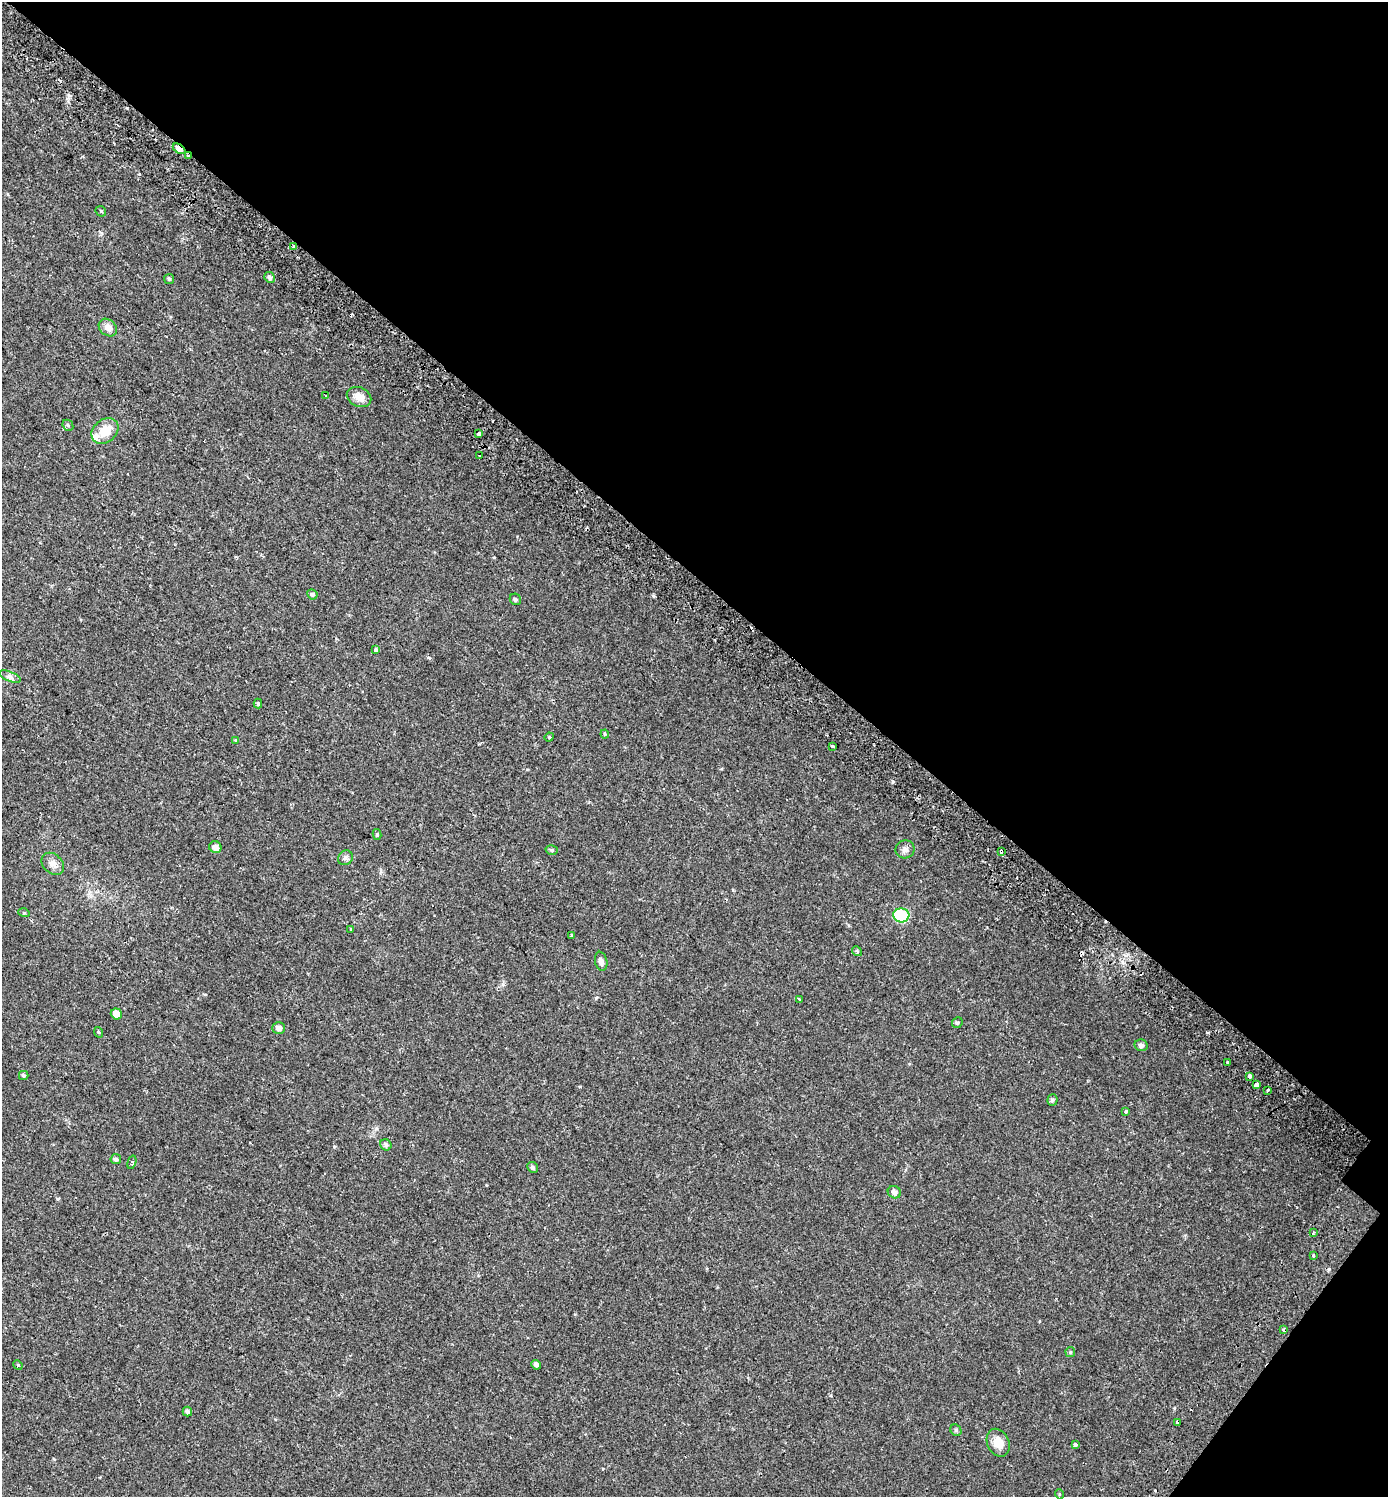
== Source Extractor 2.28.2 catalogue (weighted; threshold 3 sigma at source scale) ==
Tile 8 of 4 x 4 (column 4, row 2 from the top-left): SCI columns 4501-5886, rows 3062-4556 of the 6167 x 6134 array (HDU 1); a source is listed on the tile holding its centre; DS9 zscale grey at full resolution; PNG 1390 x 1499 px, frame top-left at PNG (2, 2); each listed source drawn as its Kron ellipse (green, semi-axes under 4 px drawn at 4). Shown black and unused: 40% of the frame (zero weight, under 2 of 3 exposures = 5% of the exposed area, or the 3 px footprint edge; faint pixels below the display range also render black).
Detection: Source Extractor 2.28.2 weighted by HDU 2 'WHT'; one run over the whole footprint, this tile lists its part. Background 0.0158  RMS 0.003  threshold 0.0134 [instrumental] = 3 sigma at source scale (4.5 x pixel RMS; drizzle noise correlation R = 1.50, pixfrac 1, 0.0396/0.0396 arcsec/px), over >= 5 px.
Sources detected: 72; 6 cosmic-ray / hot-pixel residue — neither listed nor drawn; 1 inside a brighter listed object's ellipse — not listed separately; the other 65 listed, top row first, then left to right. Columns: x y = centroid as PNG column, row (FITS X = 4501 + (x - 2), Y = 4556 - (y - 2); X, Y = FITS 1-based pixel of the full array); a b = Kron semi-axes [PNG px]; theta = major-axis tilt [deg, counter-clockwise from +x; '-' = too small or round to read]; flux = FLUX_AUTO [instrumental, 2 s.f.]
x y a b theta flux
179 149 7 4 -33 3.9
188 156 3 2 - 1.7
101 211 6 4 -46 0.36
294 246 4 3 - 1
269 277 5 5 - 0.71
169 279 5 5 - 0.46
108 328 10 8 -40 1.7
325 396 3 2 - 0.29
359 397 13 9 -25 2.5
68 425 6 5 - 0.47
105 431 15 11 40 4.9
479 434 3 3 - 25
479 456 3 2 - 0.47
312 594 5 4 - 0.49
515 599 6 5 - 0.57
375 650 3 3 - 1.5
10 677 11 5 -22 0.94
258 704 5 4 - 0.34
605 734 4 4 - 0.29
549 737 5 4 - 0.33
235 740 3 3 - 0.47
832 746 3 3 - 0.53
377 834 5 4 - 0.42
215 847 6 5 - 1.7
905 849 9 9 - 1.2
552 850 6 4 -17 0.54
1001 851 4 3 - 1.8
345 858 8 7 - 0.89
53 864 13 9 -43 1.9
24 913 6 3 -17 0.27
901 915 8 7 - 17
351 929 4 2 - 0.24
571 935 4 3 - 0.7
857 951 5 4 - 0.42
601 961 9 6 -77 0.98
799 1000 4 3 - 0.87
116 1014 6 5 - 2.3
957 1023 6 5 - 0.53
279 1028 6 5 - 1.3
98 1032 5 3 - 0.27
1141 1045 7 6 - 0.74
1228 1062 3 2 - 0.32
24 1075 5 4 - 0.46
1249 1076 3 3 - 2
1257 1085 4 4 - 5.3
1268 1090 3 3 - 1.2
1052 1100 5 5 - 0.65
1126 1112 3 3 - 0.68
386 1145 6 5 - 0.63
116 1159 5 5 - 0.73
132 1162 7 4 75 0.4
533 1167 5 5 - 0.63
894 1192 7 6 - 1.2
1313 1232 4 3 - 0.39
1313 1255 3 3 - 1.1
1283 1330 3 3 - 2.3
1070 1352 5 4 - 0.34
18 1365 5 4 - 0.3
536 1365 5 4 - 0.79
187 1412 5 4 - 0.74
1177 1422 4 3 - 2
956 1430 6 5 - 0.43
998 1443 14 10 -65 3.8
1075 1444 4 3 - 1.4
1059 1494 5 3 - 0.22
Overlapping masked pixels (flux is a lower limit): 6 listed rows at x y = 179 149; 188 156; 294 246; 1001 851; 1283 1330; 1177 1422
Unlisted compact peaks at least as high as the median listed source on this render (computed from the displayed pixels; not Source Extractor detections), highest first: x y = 653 596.